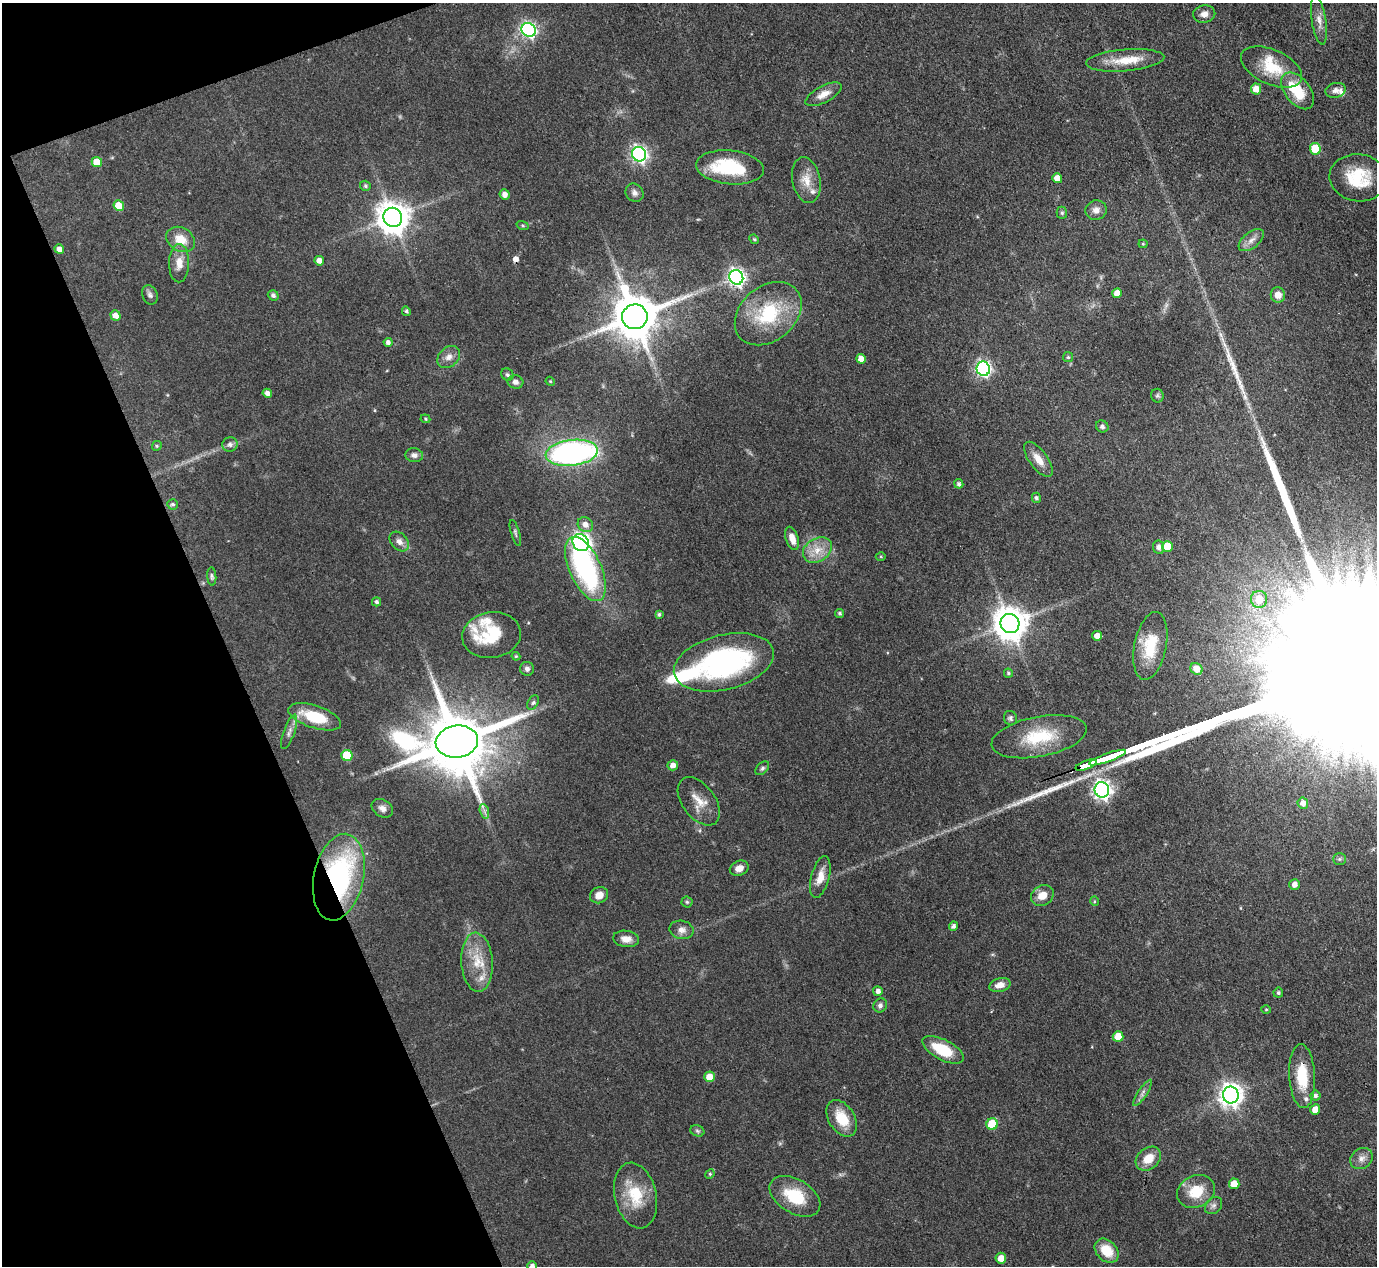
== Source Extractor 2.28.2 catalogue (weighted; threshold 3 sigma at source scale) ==
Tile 5 of 4 x 4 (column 1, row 2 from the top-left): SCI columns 1-1375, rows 2811-4074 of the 5500 x 5490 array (HDU 1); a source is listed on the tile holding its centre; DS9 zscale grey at full resolution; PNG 1379 x 1268 px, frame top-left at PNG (2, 3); each listed source drawn as its Kron ellipse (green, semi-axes under 4 px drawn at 4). Shown black and unused: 18% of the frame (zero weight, under 3 of 4 exposures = <1% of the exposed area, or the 3 px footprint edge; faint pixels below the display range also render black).
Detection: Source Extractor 2.28.2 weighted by HDU 2 'WHT'; one run over the whole footprint, this tile lists its part. Background 0.042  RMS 0.0051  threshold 0.0229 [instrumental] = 3 sigma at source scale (4.5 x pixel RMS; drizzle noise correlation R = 1.50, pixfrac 1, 0.05/0.05 arcsec/px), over >= 5 px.
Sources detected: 155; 1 inside a brighter object's white glare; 1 cosmic-ray / hot-pixel residue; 4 long thin detections or spike segments (spike, bleed or trail) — neither listed nor drawn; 9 inside a brighter listed object's ellipse — not listed separately; the other 140 listed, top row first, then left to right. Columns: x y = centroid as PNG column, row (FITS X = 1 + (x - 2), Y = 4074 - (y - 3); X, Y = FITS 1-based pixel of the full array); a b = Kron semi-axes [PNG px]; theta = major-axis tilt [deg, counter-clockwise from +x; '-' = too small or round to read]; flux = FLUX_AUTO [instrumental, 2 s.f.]
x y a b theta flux
1204 14 11 8 9 3.1
1319 20 24 7 -81 4.2
529 30 7 6 - 130
1125 60 39 11 5 13
1271 67 33 17 -24 17
1256 89 5 5 - 5
1335 90 10 7 14 2.4
1298 91 21 12 -52 16
824 94 20 8 28 4.9
1315 149 6 5 - 19
639 154 7 6 - 150
97 162 5 5 - 10
730 167 34 17 -6 30
1057 178 5 4 - 4.5
1358 178 29 23 -7 21
806 180 23 14 -79 7.9
365 186 5 5 - 0.88
635 193 10 8 -48 2.2
505 195 5 5 - 2.9
119 206 5 5 - 11
1096 210 10 9 - 3.2
1062 213 6 5 - 0.91
393 217 10 9 - 900
523 226 6 3 -19 0.62
181 239 15 11 -30 8.4
754 239 5 4 - 0.59
1251 240 15 8 38 3.6
1143 244 4 4 - 0.55
59 249 5 4 - 3.1
319 261 5 4 - 3.9
179 263 19 10 89 5.9
736 277 7 7 - 190
1117 293 5 4 - 4.5
150 295 10 7 -68 1.7
273 295 5 5 - 1.7
1278 295 7 7 - 4.6
406 311 5 4 - 0.92
768 314 37 27 40 34
115 315 5 5 - 3.9
635 317 13 12 - 2500
388 342 4 4 - 1.7
449 357 13 9 43 3.6
1068 357 5 5 - 0.9
861 359 5 4 - 4
983 369 7 6 - 120
507 375 6 6 - 1.2
550 381 5 3 - 0.48
515 382 8 6 -15 2.2
267 393 5 4 - 2.4
1157 396 7 6 - 0.98
425 419 5 4 - 0.66
1102 426 6 5 - 1.2
230 445 8 7 - 2
157 446 5 4 - 0.73
572 453 26 13 7 140
414 455 9 7 -6 2
1038 459 21 9 -53 6
959 484 5 4 - 1.3
1036 498 5 4 - 1.2
173 504 5 5 - 1
585 524 8 7 - 3.1
515 533 13 4 -73 1.1
792 538 12 6 -72 4.9
399 541 11 8 -47 2.9
581 543 9 7 -52 180
1167 546 5 5 - 11
1159 547 7 5 -82 2
817 550 15 11 32 7.5
881 557 5 3 - 0.51
585 569 34 16 -65 82
212 577 9 4 -85 1
1259 599 8 8 - 8.7
376 602 5 4 - 1.1
839 613 4 4 - 0.92
659 614 4 3 - 0.86
1010 623 10 9 - 1100
491 635 29 23 9 23
1097 636 5 4 - 3.3
1150 646 34 16 79 18
516 656 4 4 - 0.52
724 662 51 27 14 92
527 669 7 7 - 1.7
1196 669 6 5 - 5.2
1008 673 5 4 - 0.92
533 702 8 5 61 1.1
315 717 27 11 -18 19
1010 718 7 6 - 1.2
289 732 18 5 70 2.7
1039 737 48 20 11 26
457 742 21 16 6 5000
347 755 5 5 - 19
1108 758 19 3 20 2500
673 765 5 5 - 3.1
1086 765 11 3 21 1500
762 768 8 5 45 1.2
1102 790 8 7 - 230
699 801 27 16 -53 8.6
1303 803 6 5 - 3
382 808 11 8 -31 2.6
484 811 7 4 -71 1.4
1339 859 6 5 - 0.96
739 868 9 7 23 3.1
339 877 44 24 78 95
820 877 21 9 75 6.3
1294 884 5 5 - 2.8
599 895 9 8 - 4.5
1042 895 12 9 31 6.2
1094 901 5 3 - 0.51
687 902 5 5 - 0.8
953 926 5 4 - 1.6
681 930 12 9 -10 3.2
626 939 13 8 -7 4
477 962 30 15 -86 14
1000 985 11 6 14 4.1
878 991 5 5 - 2.1
1278 993 5 5 - 1
880 1005 7 6 - 1.5
1266 1009 5 3 - 0.46
1118 1037 5 5 - 7.9
943 1050 22 10 -28 17
1302 1076 32 13 -87 16
709 1077 5 5 - 6.2
1142 1093 15 4 57 2.1
1231 1095 8 8 - 390
1315 1096 5 5 - 1.4
1315 1109 5 5 - 4.8
842 1118 20 13 -58 12
992 1124 6 5 - 19
697 1131 7 5 -22 1
1362 1158 12 10 35 3.2
1148 1159 14 10 39 8.2
710 1174 5 4 - 0.68
1234 1184 5 5 - 7.5
1196 1191 20 16 25 13
635 1196 33 20 -77 19
795 1196 28 17 -31 19
1214 1205 10 7 44 1.8
1107 1251 13 10 -45 12
1001 1258 5 5 - 4.9
532 1266 5 4 - 1.8
Overlapping masked pixels (flux is a lower limit): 4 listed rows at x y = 635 317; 1086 765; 339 877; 1302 1076
Isophote crosses this tile's border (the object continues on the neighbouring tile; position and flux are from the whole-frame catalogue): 1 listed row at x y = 532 1266